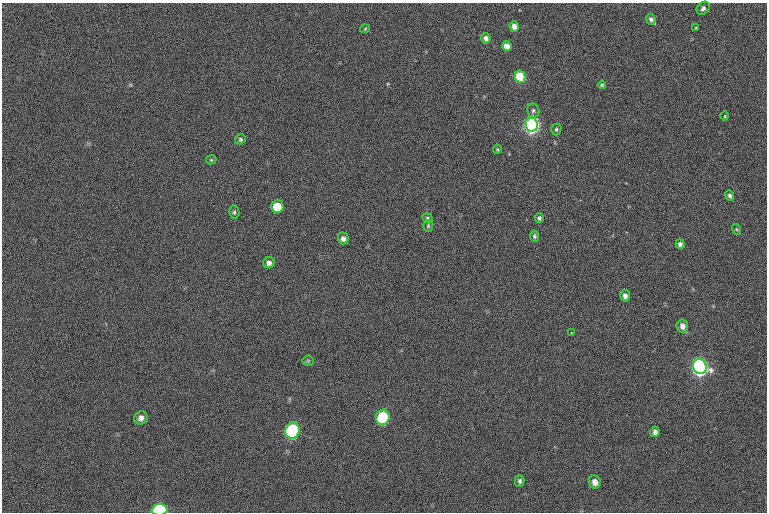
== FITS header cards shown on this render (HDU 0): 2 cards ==
NAXIS1  =                 765  / length of data axis 1
NAXIS2  =                 510  / length of data axis 2

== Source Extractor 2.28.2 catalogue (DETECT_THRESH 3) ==
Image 765 x 510 px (HDU 0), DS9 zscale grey, 1 PNG px = 1 image px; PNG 769 x 514 px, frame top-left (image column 1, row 510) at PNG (2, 3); each listed source drawn as its Kron ellipse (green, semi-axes under 4 px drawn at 4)
Background -31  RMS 14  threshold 42.7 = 3 sigma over >= 5 px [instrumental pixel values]
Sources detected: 39; all 39 listed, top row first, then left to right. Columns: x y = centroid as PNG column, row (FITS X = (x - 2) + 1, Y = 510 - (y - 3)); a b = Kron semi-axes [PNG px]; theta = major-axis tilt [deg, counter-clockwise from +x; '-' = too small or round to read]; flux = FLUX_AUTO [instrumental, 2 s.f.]
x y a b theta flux
703 8 7 5 44 2800
651 19 5 4 - 3200
514 26 5 4 - 5300
696 28 3 2 - 1100
365 29 5 3 - 820
486 38 5 4 - 3600
507 46 5 4 - 8500
520 77 6 5 - 54000
602 85 4 3 - 1000
533 111 7 6 - 2200
725 116 5 3 - 800
532 125 7 6 - 420000
556 129 6 5 - 1800
240 139 5 4 - 1600
497 149 4 4 - 1100
211 160 5 5 - 1100
730 195 5 4 - 2300
277 207 6 6 - 26000
234 212 7 5 -79 1700
427 218 5 4 - 1300
539 218 5 4 - 2100
428 226 6 4 -89 1200
736 229 5 3 - 990
534 236 5 4 - 1700
343 238 6 5 - 3400
680 244 5 4 - 2500
269 263 5 5 - 3600
625 296 6 5 - 3900
682 326 7 6 - 5700
571 333 2 2 - 640
308 361 5 5 - 1300
700 366 8 6 -73 470000
383 417 7 6 - 99000
141 418 7 6 - 3800
293 431 8 7 - 170000
655 432 5 4 - 3300
520 481 6 5 - 2100
595 482 7 6 - 6500
159 510 8 5 4 160000
At the frame edge (FLAGS 8, measured only in part): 1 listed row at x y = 159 510